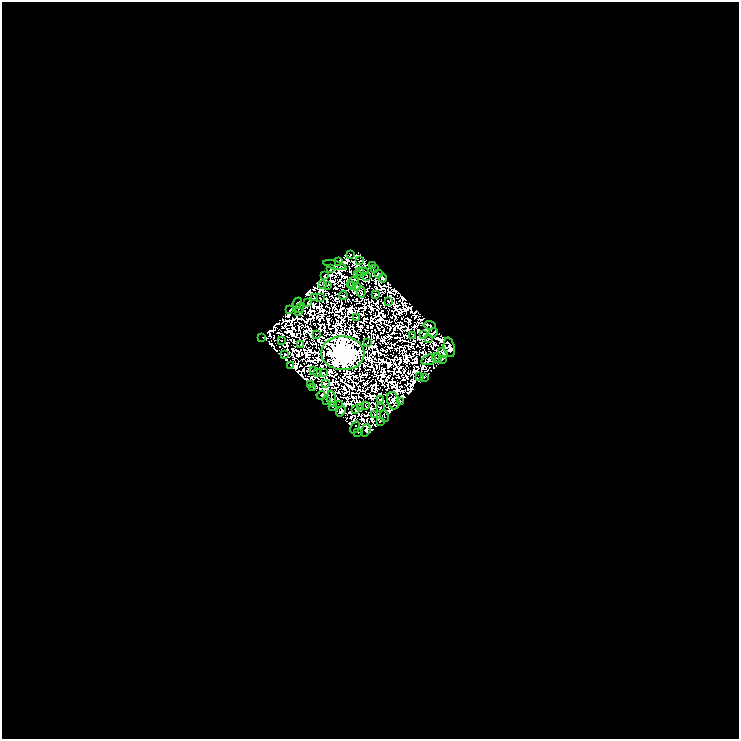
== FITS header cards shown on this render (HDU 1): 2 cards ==
NAXIS1  =                  737
NAXIS2  =                  737

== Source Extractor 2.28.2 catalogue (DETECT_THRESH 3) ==
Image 737 x 737 px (HDU 1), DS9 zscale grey, 1 PNG px = 1 image px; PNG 741 x 741 px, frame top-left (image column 1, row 737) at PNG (2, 2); each listed source drawn as its Kron ellipse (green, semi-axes under 4 px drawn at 4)
Background 0.0403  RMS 3.0e-06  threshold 8.98e-06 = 3 sigma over >= 5 px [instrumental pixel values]
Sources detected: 175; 99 with non-positive FLUX_AUTO (blend fragments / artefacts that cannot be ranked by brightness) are neither listed nor drawn; the other 76 listed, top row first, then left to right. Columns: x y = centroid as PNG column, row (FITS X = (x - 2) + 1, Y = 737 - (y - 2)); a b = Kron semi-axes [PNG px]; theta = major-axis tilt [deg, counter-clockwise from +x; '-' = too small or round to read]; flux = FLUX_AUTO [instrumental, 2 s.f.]
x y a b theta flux
350 254 4 2 - 0.85
339 261 4 2 - 0.85
360 261 3 2 - 0.44
335 265 12 2 -14 0.88
372 266 2 2 - 0.16
331 269 4 3 - 0.68
375 269 3 2 - 0.25
359 271 3 2 - 0.48
363 272 6 3 16 0.2
378 274 4 3 - 0.66
324 275 3 2 - 1.2
357 275 2 2 - 0.29
366 277 2 2 - 0.013
383 278 4 3 - 0.34
353 282 7 4 42 0.091
322 284 3 2 - 0.34
328 285 2 2 - 0.21
352 286 4 3 - 0.44
356 286 3 2 - 0.25
361 292 5 3 - 0.2
343 295 4 2 - 0.074
375 295 4 2 - 0.78
315 298 3 3 - 0.29
320 298 2 2 - 0.28
389 301 3 2 - 0.38
297 303 5 4 - 0.88
308 303 3 2 - 0.15
299 308 5 2 - 0.66
290 310 3 3 - 0.77
299 312 3 2 - 0.7
357 318 3 2 - 0.13
430 325 6 3 -7 1.3
433 333 5 2 - 0.39
316 334 2 2 - 0.22
424 334 3 2 - 0.11
413 335 4 2 - 0.23
262 338 3 2 - 0.027
428 339 3 2 - 0.58
281 340 2 2 - 0.08
368 342 2 2 - 0.062
301 344 2 2 - 0.35
449 347 10 5 -78 4
343 353 21 17 -3 1900
443 353 5 3 - 0.087
285 355 3 2 - 0.33
437 358 5 2 - 0.56
443 359 3 2 - 0.053
428 360 7 5 18 0.15
290 365 3 2 - 0.59
314 370 4 2 - 0.74
317 373 3 2 - 0.27
323 373 3 2 - 0.19
420 377 2 2 - 0.37
425 377 3 2 - 0.15
325 383 4 2 - 0.044
310 384 3 2 - 0.26
313 388 2 2 - 0.13
321 395 4 2 - 0.064
332 399 8 2 -82 0.36
381 399 4 3 - 0.36
327 401 3 2 - 0.069
393 401 9 6 -73 1.5
400 402 2 2 - 0.01
340 405 2 2 - 0.088
332 406 4 2 - 0.82
365 406 3 2 - 0.058
360 407 3 3 - 0.43
380 408 2 2 - 0.19
355 410 2 2 - 0.3
341 411 5 3 - 0.87
374 415 2 2 - 0.093
384 416 6 2 -71 0.05
380 421 3 2 - 0.25
355 427 6 2 58 0.3
366 430 6 3 73 1.2
358 433 4 2 - 0.27
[99 non-positive-flux detections neither listed nor drawn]